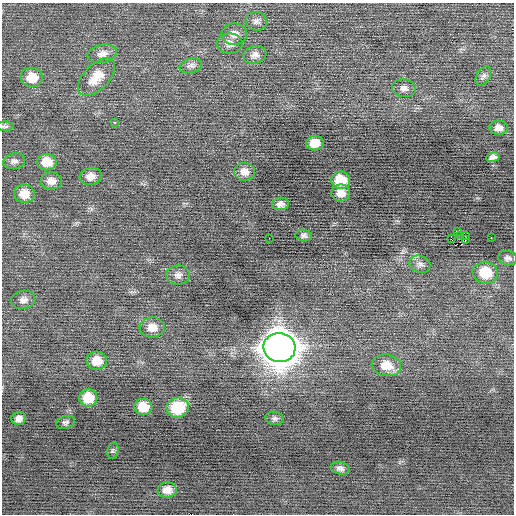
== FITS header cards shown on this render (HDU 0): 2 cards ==
NAXIS1  =                  512 / Axis length
NAXIS2  =                  512 / Axis length

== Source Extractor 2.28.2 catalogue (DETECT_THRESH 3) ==
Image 512 x 512 px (HDU 0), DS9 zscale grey, 1 PNG px = 1 image px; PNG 516 x 516 px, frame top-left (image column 1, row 512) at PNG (2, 3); each listed source drawn as its Kron ellipse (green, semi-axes under 4 px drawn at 4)
Background -0.00246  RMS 0.73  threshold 2.19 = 3 sigma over >= 5 px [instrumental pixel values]
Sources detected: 50; all 50 listed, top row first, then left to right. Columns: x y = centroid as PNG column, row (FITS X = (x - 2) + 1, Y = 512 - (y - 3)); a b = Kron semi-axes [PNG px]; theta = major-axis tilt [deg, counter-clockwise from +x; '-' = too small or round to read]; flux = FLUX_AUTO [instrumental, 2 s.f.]
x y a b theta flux
256 21 10 9 - 210
234 34 12 10 1 370
230 44 12 10 0 310
102 54 15 9 12 330
255 55 12 8 16 250
191 66 11 7 14 190
483 76 10 6 60 160
32 77 11 9 -7 850
97 77 23 12 46 920
404 88 12 9 -11 260
114 122 3 2 - 590
5 126 9 4 0 92
499 128 9 7 -2 280
315 143 9 7 6 600
493 157 7 5 9 180
14 161 11 8 10 200
47 162 10 8 -2 690
244 172 10 9 - 350
91 176 11 8 13 360
341 180 9 9 - 1200
51 181 10 8 -2 350
341 193 9 8 - 430
24 194 10 9 - 580
280 204 8 6 11 220
458 231 3 2 - 7900
465 235 2 2 - 120
304 236 8 6 -8 130
461 236 2 2 - 22
269 238 2 2 - 54
491 238 2 2 - 540
451 239 4 2 - 380
465 240 3 2 - 160
508 258 9 7 -11 160
420 264 11 8 -22 230
485 273 13 11 -8 1300
178 275 12 9 0 250
23 300 12 9 11 260
152 327 12 10 3 530
279 348 16 14 -12 99000
97 361 10 9 - 660
386 365 15 11 -8 750
88 398 9 8 - 930
143 407 9 8 - 810
178 408 11 10 - 2200
19 418 7 6 - 230
274 418 9 6 -8 140
65 422 10 6 16 130
113 451 8 5 79 90
340 468 9 6 -15 170
167 490 9 7 2 380